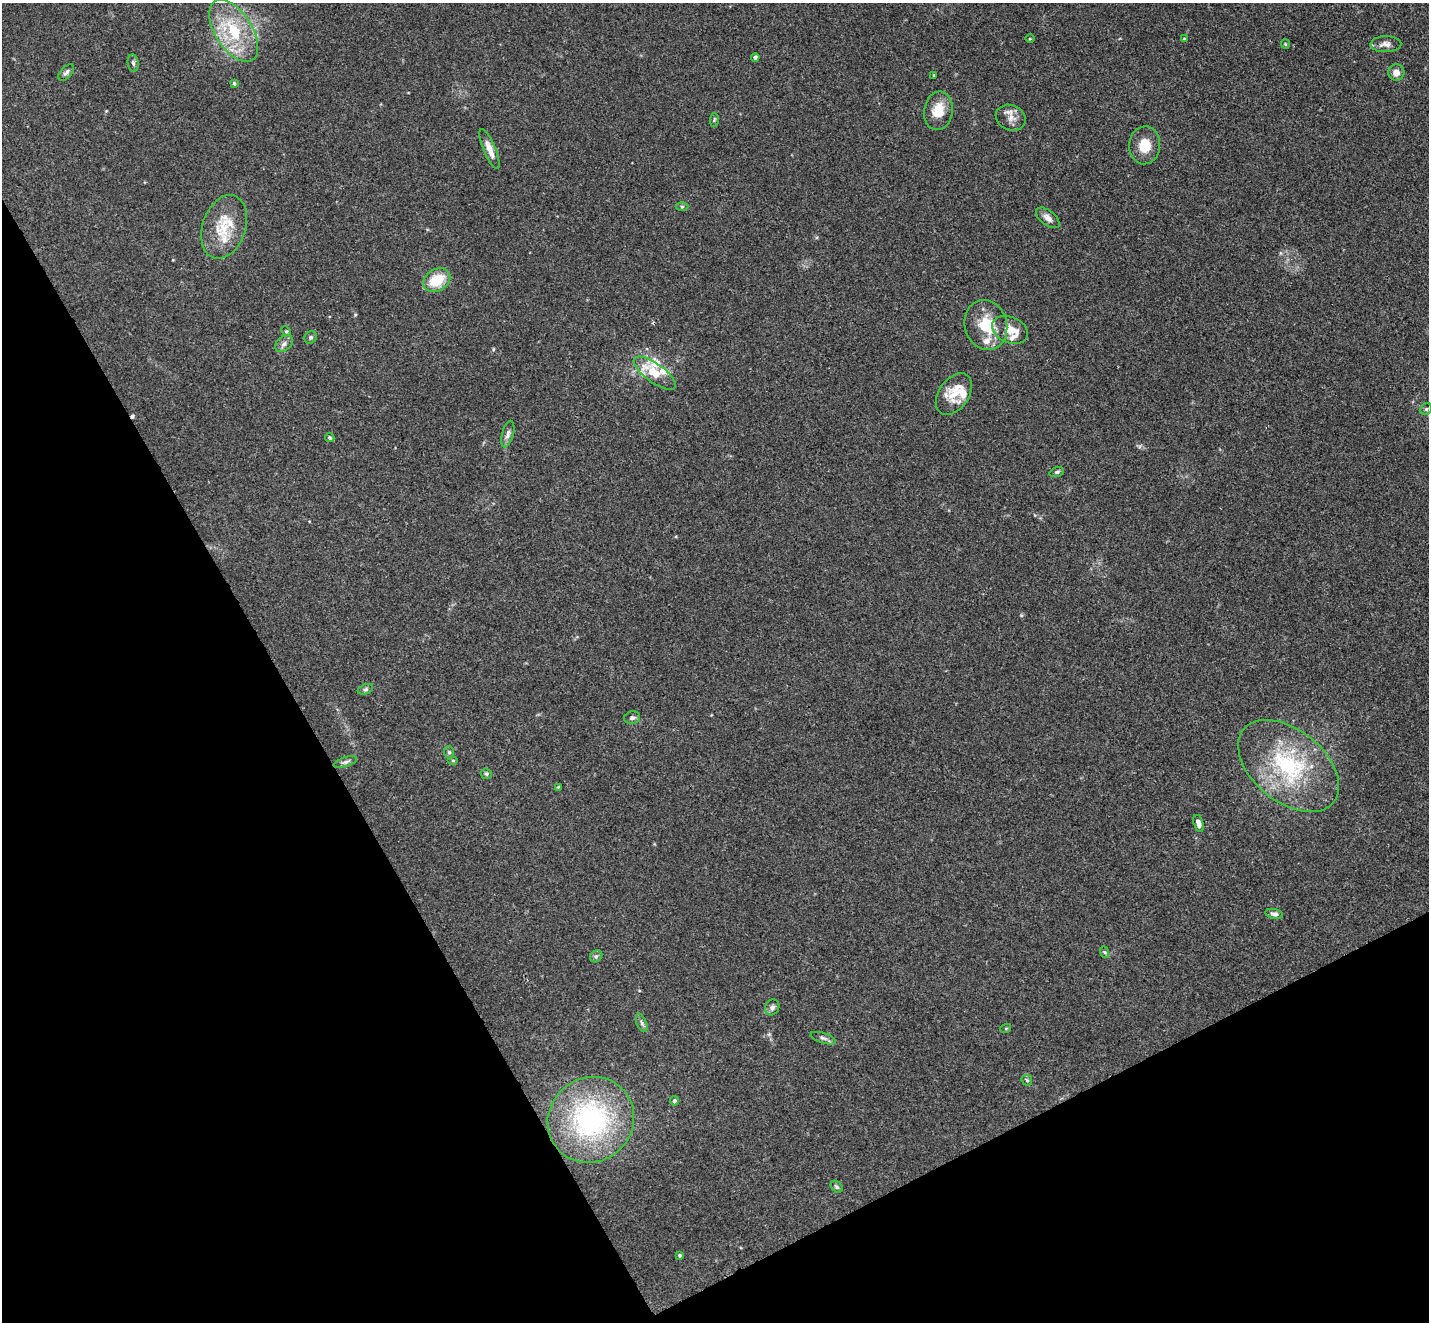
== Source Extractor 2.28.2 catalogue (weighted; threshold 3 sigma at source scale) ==
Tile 14 of 4 x 4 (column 2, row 4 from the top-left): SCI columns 1481-2907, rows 184-1503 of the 5813 x 5784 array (HDU 1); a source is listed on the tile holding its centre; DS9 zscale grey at full resolution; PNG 1431 x 1324 px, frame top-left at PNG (2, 3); each listed source drawn as its Kron ellipse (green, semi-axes under 4 px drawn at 4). Shown black and unused: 28% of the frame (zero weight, under 3 of 4 exposures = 5% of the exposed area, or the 3 px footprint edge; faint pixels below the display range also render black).
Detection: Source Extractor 2.28.2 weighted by HDU 2 'WHT'; one run over the whole footprint, this tile lists its part. Background 0.0385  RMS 0.0041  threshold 0.0186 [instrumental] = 3 sigma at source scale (4.5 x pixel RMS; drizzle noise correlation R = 1.50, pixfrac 1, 0.05/0.05 arcsec/px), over >= 5 px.
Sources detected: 63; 2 cosmic-ray / hot-pixel residue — neither listed nor drawn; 9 inside a brighter listed object's ellipse — not listed separately; the other 52 listed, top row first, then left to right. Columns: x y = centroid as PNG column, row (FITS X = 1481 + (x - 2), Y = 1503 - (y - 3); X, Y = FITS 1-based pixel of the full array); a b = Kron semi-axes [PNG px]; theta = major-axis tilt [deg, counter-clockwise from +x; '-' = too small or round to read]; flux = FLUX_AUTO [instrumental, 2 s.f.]
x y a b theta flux
234 31 35 18 -57 23
1030 39 4 3 - 0.35
1184 39 4 3 - 0.63
1285 44 5 4 - 0.46
1386 44 15 8 2 2.6
755 57 4 4 - 1.5
133 63 9 5 -82 1.1
66 72 10 5 47 1.2
1396 73 8 8 - 2.7
934 75 4 3 - 0.43
234 83 4 3 - 0.66
938 111 19 14 82 7.9
1011 118 15 12 -24 3.5
714 120 7 3 89 0.54
1145 145 19 15 87 7.6
489 149 21 6 -67 4.1
682 207 6 4 0 0.63
1048 218 14 7 -38 2.2
224 227 33 21 71 15
437 280 14 11 31 11
986 325 25 21 -75 13
1010 330 19 13 -23 5.5
286 331 5 4 - 0.57
311 337 6 6 - 0.93
284 344 10 7 37 1.6
655 373 25 9 -36 9
954 394 23 15 55 7.6
1426 409 6 5 - 0.71
508 434 14 5 74 1.7
330 438 5 4 - 0.61
1057 472 7 4 19 0.79
365 689 8 5 20 0.83
632 718 8 6 12 1.2
449 752 6 5 - 0.76
453 760 5 3 - 0.48
345 762 12 4 18 1.2
1289 766 58 36 -39 47
486 774 6 5 - 0.7
558 787 4 4 - 0.33
1198 823 9 4 -74 1.9
1274 914 9 5 -10 1.2
1104 952 6 4 -70 0.63
596 956 7 5 43 0.89
772 1007 8 7 - 1.3
642 1023 9 5 -67 1.1
1006 1028 5 3 - 0.38
823 1038 13 5 -18 1.2
1027 1080 6 5 - 0.63
674 1101 4 4 - 0.99
591 1120 44 42 41 62
837 1187 7 5 -45 0.76
680 1255 4 4 - 0.61